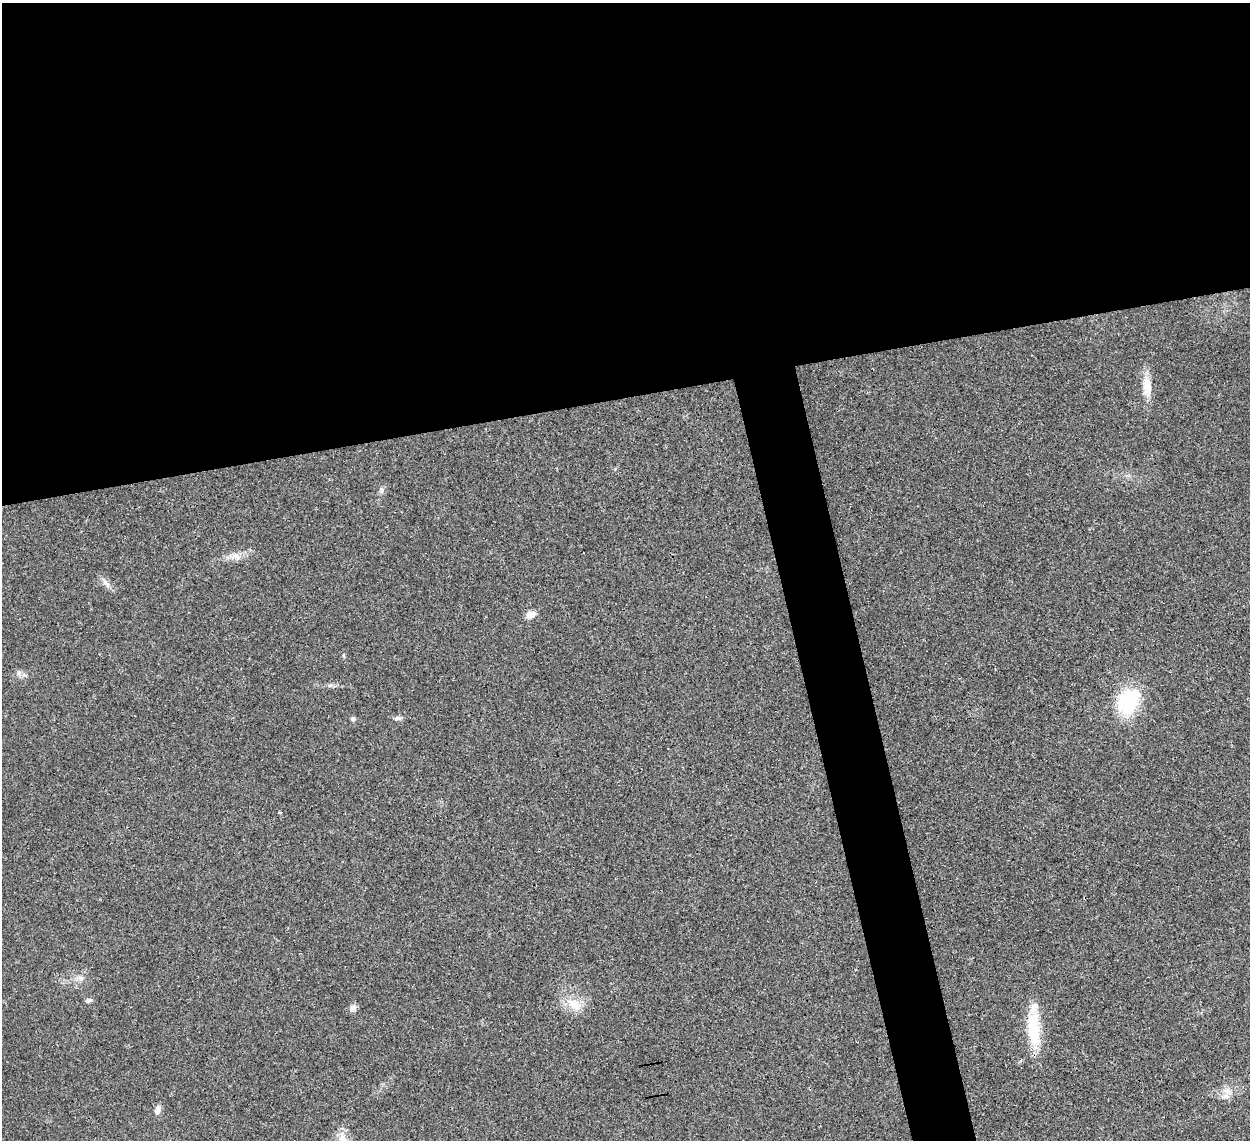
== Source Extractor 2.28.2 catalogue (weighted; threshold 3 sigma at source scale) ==
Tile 2 of 4 x 4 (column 2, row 1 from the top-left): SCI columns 1287-2534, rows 3707-4844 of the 5065 x 5020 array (HDU 1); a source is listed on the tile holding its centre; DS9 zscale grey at full resolution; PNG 1252 x 1142 px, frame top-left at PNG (2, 3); no overlay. Shown black and unused: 38% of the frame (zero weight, under 3 of 4 exposures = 2% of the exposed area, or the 3 px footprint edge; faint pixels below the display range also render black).
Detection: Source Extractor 2.28.2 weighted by HDU 2 'WHT'; one run over the whole footprint, this tile lists its part. Background 0.0282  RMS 0.0046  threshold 0.0209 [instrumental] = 3 sigma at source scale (4.5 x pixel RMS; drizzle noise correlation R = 1.50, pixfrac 1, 0.05/0.05 arcsec/px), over >= 5 px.
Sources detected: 17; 1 inside a brighter listed object's ellipse — not listed separately; the other 16 listed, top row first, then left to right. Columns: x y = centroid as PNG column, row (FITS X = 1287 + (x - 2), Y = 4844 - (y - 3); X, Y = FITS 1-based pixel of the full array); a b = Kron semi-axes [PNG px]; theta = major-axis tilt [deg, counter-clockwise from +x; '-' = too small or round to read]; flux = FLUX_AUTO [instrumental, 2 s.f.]
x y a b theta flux
1147 386 26 10 -78 6.6
382 490 7 4 -71 0.83
236 556 11 7 -35 2.4
106 583 14 2 -41 1.4
530 615 10 8 30 3
1128 702 23 17 59 34
398 718 9 6 1 1.2
353 719 5 5 - 1.2
81 978 8 6 -20 1.5
88 1001 7 6 - 1.1
573 1004 19 13 -41 7.5
353 1008 9 8 - 1.7
1033 1028 43 15 -86 18
1226 1096 9 6 -1 1.9
157 1110 11 7 71 2.3
343 1139 13 9 -80 4
Isophote crosses this tile's border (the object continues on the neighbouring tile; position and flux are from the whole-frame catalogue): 1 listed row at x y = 343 1139
Unlisted compact peaks at least as high as the median listed source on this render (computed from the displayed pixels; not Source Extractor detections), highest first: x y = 19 673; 343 655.